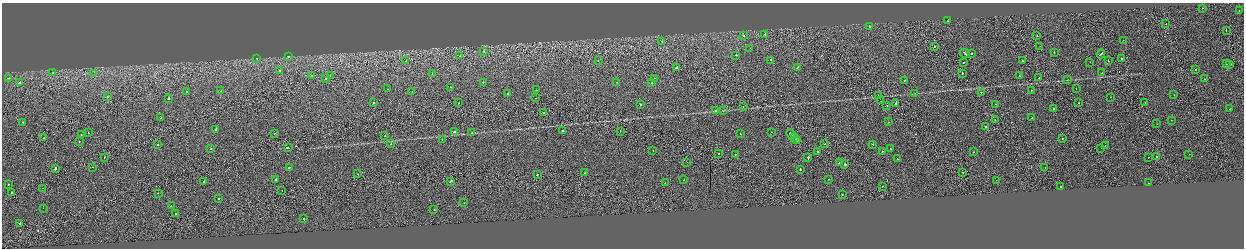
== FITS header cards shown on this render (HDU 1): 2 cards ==
NAXIS1  =                 2484
NAXIS2  =                  492

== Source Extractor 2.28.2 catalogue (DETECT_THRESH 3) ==
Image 2484 x 492 px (HDU 1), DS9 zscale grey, zoomed out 1/2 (1 PNG px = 2 x 2 image px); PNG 1246 x 250 px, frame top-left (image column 1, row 491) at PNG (2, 3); each listed source drawn as its Kron ellipse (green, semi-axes under 4 px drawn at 4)
Background -1.28e-04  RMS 0.064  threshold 0.192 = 3 sigma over >= 5 px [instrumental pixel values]
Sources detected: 187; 16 cannot appear on this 1/2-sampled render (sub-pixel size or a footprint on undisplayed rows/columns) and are neither listed nor drawn; the other 171 listed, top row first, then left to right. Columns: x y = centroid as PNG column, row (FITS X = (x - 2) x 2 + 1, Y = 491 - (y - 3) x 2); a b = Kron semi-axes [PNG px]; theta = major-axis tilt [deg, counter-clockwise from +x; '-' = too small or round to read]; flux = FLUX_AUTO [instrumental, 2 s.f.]
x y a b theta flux
1202 8 2 1 - 55
1239 11 2 2 - 49
948 21 2 2 - 24
1166 24 2 1 - 11
869 27 2 1 - 85
1226 31 2 1 - 15
765 34 2 2 - 100
743 36 2 2 - 76
1037 36 2 2 - 44
1123 40 2 2 - 29
662 42 2 2 - 32
934 46 2 1 - 43
1040 46 2 1 - 19
750 48 2 1 - 16
483 51 2 2 - 91
965 53 5 2 - 190
971 53 2 2 - 73
1054 53 2 1 - 23
1101 54 4 2 - 230
736 55 2 2 - 30
288 56 2 2 - 38
460 56 2 2 - 18
257 58 2 2 - 32
1121 58 2 2 - 40
771 60 2 2 - 49
406 61 2 2 - 20
598 61 2 1 - 19
1022 61 2 2 - 89
1108 61 2 1 - 80
963 62 2 1 - 23
1090 62 2 1 - 16
1226 64 2 1 - 50
1230 65 4 2 - 140
676 67 3 2 - 340
797 68 3 2 - 87
1196 69 2 1 - 46
280 70 2 2 - 72
53 73 2 1 - 35
94 73 2 2 - 5.1
432 73 2 2 - 24
962 73 2 2 - 140
1102 73 2 1 - 26
311 75 2 1 - 24
330 75 2 1 - 14
1019 76 2 2 - 33
8 78 3 1 - 100
326 78 2 1 - 36
654 78 2 2 - 37
1039 78 2 1 - 13
1204 79 2 2 - 22
904 80 2 2 - 38
1067 80 3 2 - 4.3
483 82 2 2 - 45
617 82 2 1 - 43
19 83 3 2 - 86
651 83 2 2 - 34
451 87 2 2 - 35
388 89 2 1 - 41
1076 89 2 1 - 56
536 90 2 2 - 46
1031 90 2 1 - 17
221 91 2 2 - 24
412 91 2 2 - 28
186 92 2 2 - 57
981 92 2 2 - 21
508 93 2 2 - 120
915 93 3 2 - 6.1
878 95 2 1 - 20
1174 95 2 2 - 41
107 97 2 2 - 70
1110 97 2 2 - 20
169 98 2 2 - 250
536 98 2 1 - 16
881 101 2 1 - 26
374 103 2 2 - 80
459 103 2 1 - 31
896 103 2 2 - 180
1079 103 2 1 - 24
1145 103 2 2 - 22
640 104 2 2 - 99
996 104 2 1 - 36
887 105 2 1 - 20
743 106 2 2 - 35
1054 108 2 2 - 130
1230 108 2 2 - 140
715 111 2 2 - 85
723 111 2 2 - 16
544 113 2 2 - 43
161 118 2 2 - 34
1032 118 2 2 - 33
995 120 2 2 - 52
1172 120 2 1 - 16
22 122 2 2 - 130
888 122 2 1 - 21
1157 124 2 1 - 40
986 126 2 1 - 68
216 129 2 2 - 52
563 131 2 1 - 150
620 131 2 2 - 31
455 132 3 2 - 90
771 132 2 1 - 28
88 133 2 2 - 37
471 133 2 2 - 33
274 134 2 1 - 22
740 134 2 1 - 16
791 134 5 2 - 200
81 135 2 2 - 33
385 136 2 2 - 43
44 138 2 1 - 36
795 138 3 2 - 390
1062 138 2 2 - 61
442 139 2 2 - 28
797 140 2 2 - 120
79 142 2 2 - 30
157 144 2 2 - 26
391 144 2 2 - 36
825 144 2 2 - 49
873 144 2 2 - 140
1105 145 2 2 - 38
211 148 2 2 - 49
288 148 3 1 - 190
1101 148 2 2 - 38
890 149 2 1 - 41
653 150 2 2 - 29
817 151 2 2 - 88
882 152 2 2 - 43
974 152 2 1 - 18
718 154 2 1 - 32
735 154 2 1 - 130
1189 154 2 1 - 25
104 157 2 1 - 23
1148 157 2 1 - 15
1157 157 2 2 - 210
808 158 3 2 - 110
897 159 2 2 - 42
687 162 2 1 - 2.9
840 162 2 2 - 73
845 165 2 2 - 690
93 167 2 1 - 11
289 167 3 2 - 100
1045 167 2 2 - 25
55 168 2 2 - 150
800 169 2 2 - 120
585 173 2 2 - 51
963 173 2 1 - 23
358 174 2 1 - 19
537 174 2 2 - 53
276 179 2 2 - 240
828 179 2 2 - 34
684 180 2 2 - 22
996 180 2 1 - 13
204 181 2 2 - 55
450 181 3 2 - 87
665 183 2 2 - 30
1148 183 2 2 - 44
8 184 2 2 - 45
882 186 2 2 - 22
1060 187 2 1 - 120
43 188 2 2 - 50
282 190 2 1 - 46
12 192 2 2 - 160
158 193 2 1 - 83
842 195 2 2 - 73
218 198 2 2 - 74
464 203 2 2 - 58
171 206 2 2 - 60
43 208 2 1 - 12
434 209 2 2 - 91
175 214 3 2 - 240
304 219 2 2 - 39
20 223 3 2 - 200
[16 sub-pixel or undisplayed-footprint detections neither listed nor drawn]